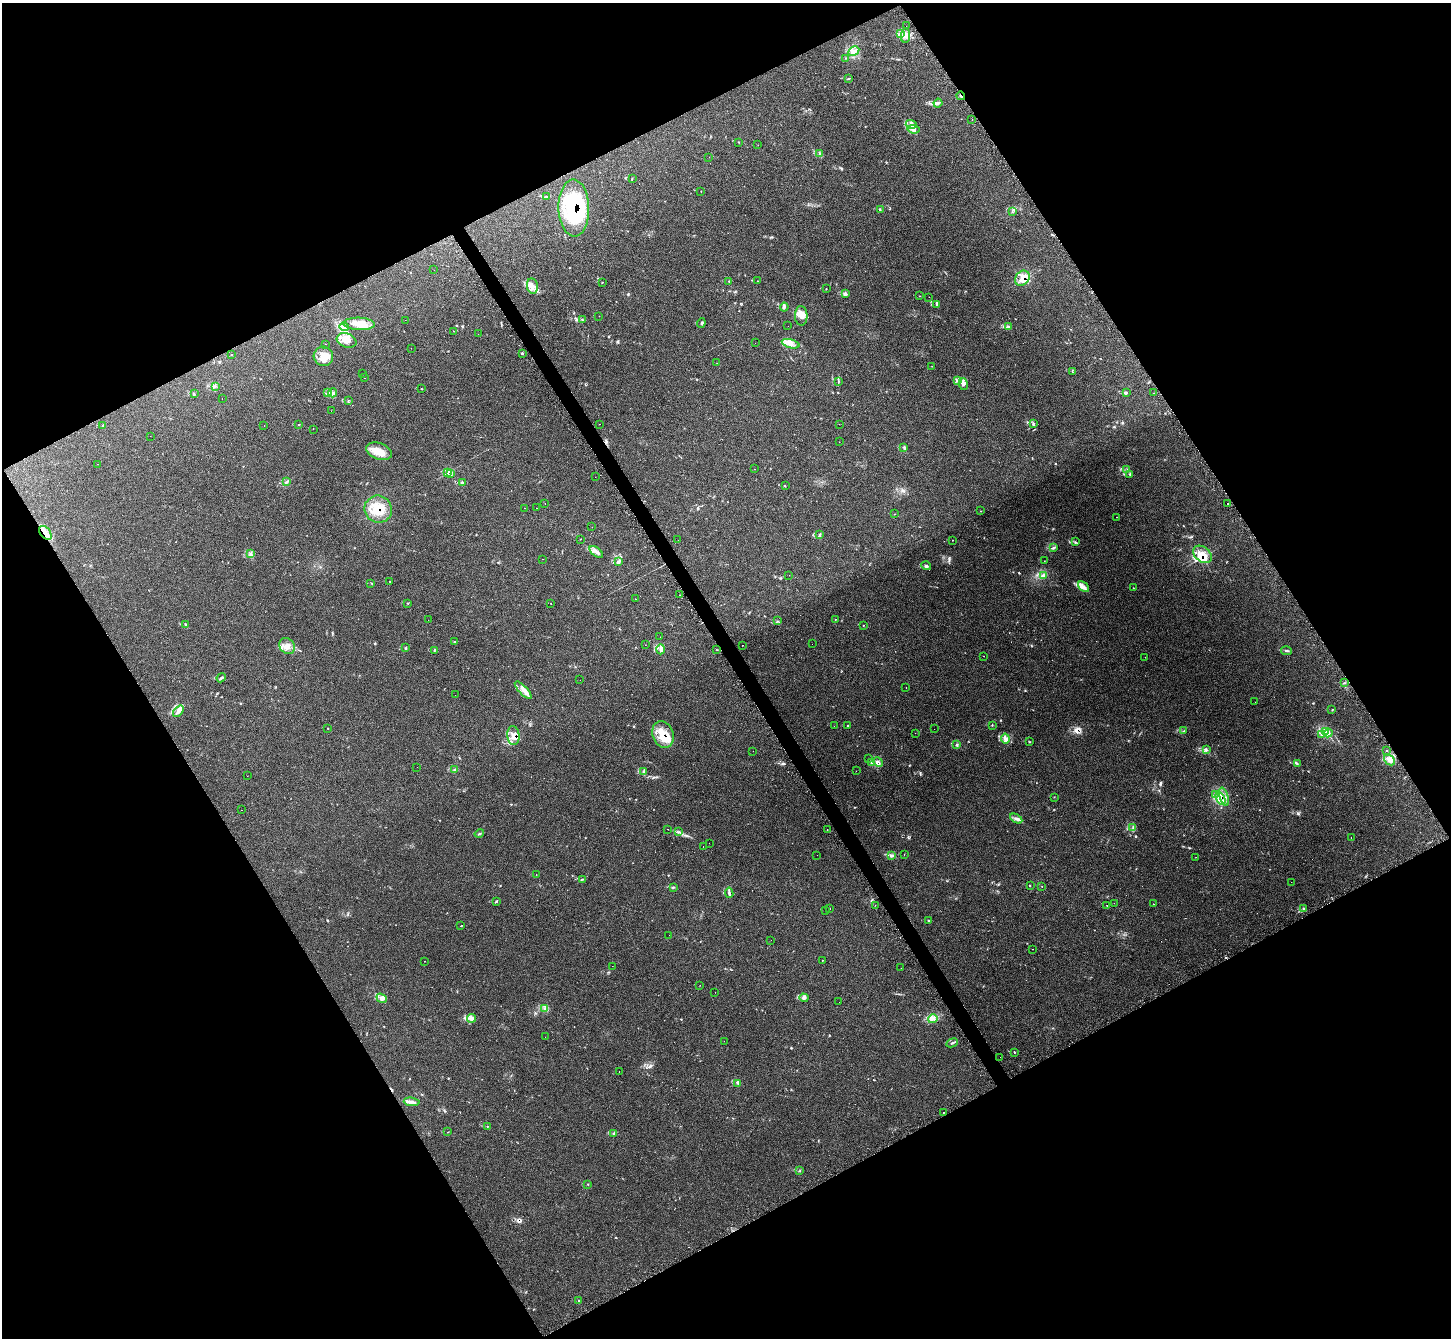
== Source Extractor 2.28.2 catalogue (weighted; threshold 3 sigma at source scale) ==
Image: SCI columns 68-5863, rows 203-5544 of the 5873 x 5864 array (HDU 1 of 3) = the unmasked area's bounding box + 8 px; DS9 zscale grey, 4 x 4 block average (1 PNG px = mean of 4 x 4 image px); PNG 1453 x 1340 px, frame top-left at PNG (2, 3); each listed source drawn as its Kron ellipse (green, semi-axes under 4 px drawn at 4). Shown black and unused: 48% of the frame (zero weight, under 2 of 3 exposures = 3% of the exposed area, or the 3 px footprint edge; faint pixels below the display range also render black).
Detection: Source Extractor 2.28.2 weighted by HDU 2 'WHT'. Background 0.221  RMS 0.0092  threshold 0.0414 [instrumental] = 3 sigma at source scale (4.5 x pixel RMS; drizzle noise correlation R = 1.50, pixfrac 1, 0.05/0.05 arcsec/px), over >= 5 px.
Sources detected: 324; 2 too faint to see at this stretch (4 x 4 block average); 40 cosmic-ray / hot-pixel residue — neither listed nor drawn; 9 coinciding with a brighter row at this scale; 29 inside a brighter listed object's ellipse — not listed separately; the other 244 listed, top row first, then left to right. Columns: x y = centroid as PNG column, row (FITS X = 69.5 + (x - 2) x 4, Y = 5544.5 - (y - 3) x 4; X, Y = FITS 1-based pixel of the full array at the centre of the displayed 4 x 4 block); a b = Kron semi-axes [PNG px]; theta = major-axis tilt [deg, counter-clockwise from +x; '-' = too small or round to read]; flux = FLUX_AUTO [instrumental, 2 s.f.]
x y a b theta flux
906 26 2 2 - 6.2
900 34 4 3 - 12
905 35 7 4 83 25
854 51 6 3 29 18
845 58 2 2 - 1.8
848 79 4 2 - 3.7
961 96 4 2 - 7.6
938 103 4 3 - 9.8
972 119 2 2 - 1
911 124 6 4 -17 16
913 129 6 3 -6 15
739 142 2 2 - 1.4
758 145 2 2 - 0.89
820 154 2 2 - 3
709 157 2 2 - 2
632 179 3 2 - 2.2
701 191 2 2 - 1.6
547 197 2 2 - 3
574 208 28 15 -88 610
880 210 2 2 - 2.7
1012 212 2 2 - 1.6
434 270 2 2 - 0.73
1022 278 8 6 47 45
728 281 2 2 - 1.3
757 281 2 2 - 1.4
602 282 2 2 - 2
532 286 8 5 -80 33
826 289 2 2 - 2
846 293 3 2 - 2.9
920 296 2 2 - 1.3
929 297 2 2 - 0.69
937 304 3 2 - 2.9
784 307 4 3 - 7.9
599 316 2 2 - 1.2
801 316 9 6 -87 38
582 319 2 2 - 2.1
405 320 2 2 - 0.65
701 323 5 2 - 3.8
359 324 15 6 -2 66
788 326 2 2 - 0.64
344 327 4 3 - 14
1008 327 2 2 - 69
453 331 2 2 - 3.6
478 334 2 2 - 0.6
347 340 10 7 -20 40
755 343 2 2 - 2.6
325 344 2 2 - 0.8
791 344 9 3 -16 28
411 348 2 2 - 16
522 353 2 2 - 13
231 355 2 2 - 1.8
323 356 10 9 - 55
717 363 2 2 - 0.93
932 366 2 2 - 1.1
1073 372 2 2 - 2.5
362 374 2 2 - 3
364 378 2 2 - 1.7
957 380 3 2 - 4.6
838 381 3 2 - 4.1
963 384 6 3 -79 14
215 387 2 2 - 3.5
421 388 2 2 - 1.5
327 392 3 2 - 4.2
333 393 4 2 - 5.2
1126 393 2 2 - 5.5
1154 393 2 2 - 1.5
194 394 3 2 - 2.9
222 398 2 2 - 1.1
348 401 3 2 - 2.3
331 411 2 2 - 1
1033 423 2 2 - 3.2
599 424 2 2 - 0.83
839 424 2 2 - 4.2
264 425 2 2 - 2.7
299 425 2 2 - 2.4
103 426 2 2 - 3.4
313 429 2 2 - 1.4
150 436 2 2 - 0.58
839 442 2 2 - 0.72
904 447 3 2 - 4.4
379 451 13 8 -20 68
98 464 2 2 - 0.96
755 469 2 2 - 2.6
1127 470 3 2 - 3.8
447 473 3 2 - 5.4
450 473 3 3 - 13
1129 474 2 2 - 2.2
595 477 2 2 - 0.65
287 482 2 2 - 3.7
463 483 2 2 - 3.5
785 486 2 2 - 2.4
545 504 2 2 - 0.98
1228 504 2 2 - 2.1
524 508 2 2 - 0.95
536 508 2 2 - 6.7
378 509 14 13 - 110
981 511 2 2 - 1.6
894 514 2 2 - 1.6
1117 517 2 2 - 1.3
592 527 2 2 - 2.5
45 533 8 5 -52 32
820 535 3 2 - 3.7
580 539 2 2 - 2.7
678 540 2 2 - 0.66
952 540 2 2 - 1.5
1075 542 4 2 - 5.3
1053 548 4 3 - 7.4
596 552 8 3 -38 18
251 554 2 2 - 2
1202 554 10 7 -37 55
542 559 2 2 - 1.5
619 561 2 2 - 2.8
1044 561 2 2 - 1.4
926 566 5 2 - 7.4
789 575 2 2 - 0.94
1043 576 3 2 - 3.4
390 581 2 2 - 1.6
371 583 3 2 - 1.9
1084 587 6 3 -42 20
1133 588 2 2 - 1.3
680 595 2 2 - 2.4
635 599 2 2 - 7.7
408 603 2 2 - 2.2
551 604 2 2 - 1.7
835 619 2 2 - 1.8
428 620 2 2 - 1.1
777 621 2 2 - 1.8
186 624 2 2 - 3.3
863 625 2 2 - 2.4
660 637 2 2 - 1.6
454 642 2 2 - 5.9
812 644 2 2 - 0.92
645 645 2 2 - 2.3
742 645 2 2 - 1.8
287 646 8 7 - 38
406 648 3 2 - 3.7
661 649 5 3 - 14
717 650 2 2 - 1.9
434 651 2 2 - 1.7
1287 651 5 2 - 7.1
984 656 2 2 - 1.6
1145 657 2 2 - 1
221 678 5 2 - 6.1
580 680 2 2 - 1.6
1344 683 2 2 - 3.2
906 687 2 2 - 2.4
523 690 11 2 -47 22
455 695 2 2 - 0.67
1255 702 2 2 - 1.8
1332 710 3 2 - 2
178 711 6 4 50 20
992 725 2 2 - 2.8
834 726 2 2 - 1.2
848 726 2 2 - 3.9
328 729 2 2 - 1.2
934 729 2 2 - 1.6
1183 731 2 2 - 2.6
1325 731 4 2 - 13
915 733 2 2 - 0.73
1328 733 4 2 - 9.9
1322 734 2 2 - 4.3
663 735 14 10 -72 94
513 736 9 6 -84 41
1005 738 5 3 - 13
1029 742 3 2 - 2.6
957 745 2 2 - 2.5
1206 750 3 2 - 5.6
753 751 2 2 - 1.1
1386 751 2 2 - 8.7
869 758 2 2 - 1.2
1389 760 6 4 -42 24
872 762 3 2 - 7.5
878 762 5 2 - 6
1297 764 2 2 - 2.4
417 767 2 2 - 0.86
455 770 4 2 - 3.3
856 771 2 2 - 1.8
644 772 3 2 - 4.3
247 776 2 2 - 0.7
1215 794 2 2 - 1.8
1054 797 2 2 - 1.2
1224 797 9 2 -73 14
1220 798 7 4 -65 30
241 810 2 2 - 2.9
1016 819 7 3 -29 19
1133 828 4 2 - 6.2
668 829 2 2 - 3.1
827 829 2 2 - 1.2
678 832 3 2 - 2.5
479 834 5 2 - 4.9
1351 838 2 2 - 1.9
709 843 2 2 - 1
703 847 2 2 - 13
817 855 2 2 - 0.8
892 855 4 3 - 8.8
904 855 2 2 - 1.4
1196 857 2 2 - 1.4
536 874 2 2 - 0.98
583 879 2 2 - 1.2
1291 882 2 2 - 0.65
1030 885 2 2 - 3.1
1042 886 2 2 - 1.3
673 887 2 2 - 2.7
729 893 5 2 - 8.7
496 901 3 2 - 5.7
1114 903 2 2 - 1.6
1153 904 2 2 - 1.4
875 905 2 2 - 1.9
1107 906 2 2 - 7.9
830 908 2 2 - 3
1303 909 2 2 - 6.4
825 911 2 2 - 0.7
929 921 2 2 - 4.5
461 926 2 2 - 1.9
669 935 2 2 - 0.61
771 940 2 2 - 2.6
1033 949 2 2 - 1
424 961 2 2 - 2.9
822 961 2 2 - 3.8
612 966 2 2 - 1.5
901 968 2 2 - 2.1
700 985 2 2 - 0.98
715 992 2 2 - 1.8
382 998 5 3 - 13
804 998 4 2 - 9.9
839 1002 2 2 - 1.5
545 1008 3 2 - 4.6
472 1018 4 4 - 14
933 1019 5 3 - 18
545 1037 2 2 - 0.68
724 1041 2 2 - 1.4
952 1043 6 2 23 7.9
1014 1052 2 2 - 2.8
1000 1057 2 2 - 1.2
619 1072 2 2 - 9.1
738 1083 2 2 - 3.7
412 1102 8 3 -5 18
943 1112 2 2 - 1.7
487 1126 2 2 - 2.3
448 1132 2 2 - 1.8
614 1133 2 2 - 4.2
800 1171 2 2 - 1.6
588 1184 2 2 - 2.6
578 1301 2 2 - 2.2
Overlapping masked pixels (flux is a lower limit): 10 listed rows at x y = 961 96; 574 208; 1022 278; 378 509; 45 533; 1202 554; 663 735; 513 736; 1224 797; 1220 798
Diffuse or blended objects may show on this block-average render without a row.